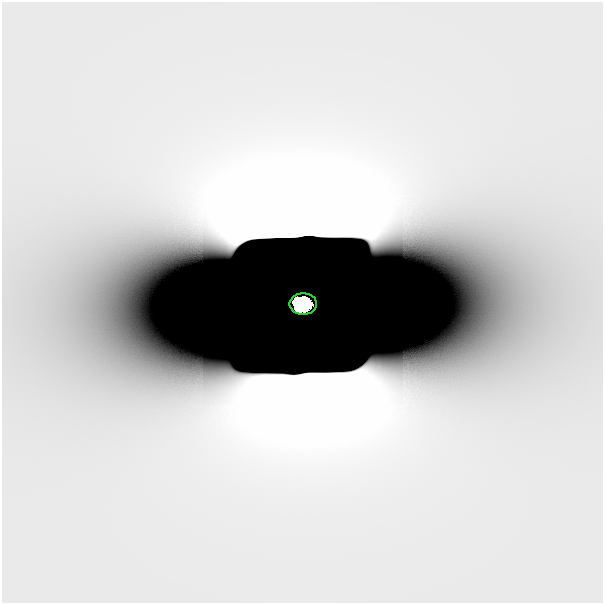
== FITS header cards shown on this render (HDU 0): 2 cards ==
NAXIS1  =                  601
NAXIS2  =                  601

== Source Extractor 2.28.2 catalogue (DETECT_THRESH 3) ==
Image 601 x 601 px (HDU 0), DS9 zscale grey, 1 PNG px = 1 image px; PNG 605 x 605 px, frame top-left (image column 1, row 601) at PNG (2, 2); each listed source drawn as its Kron ellipse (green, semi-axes under 4 px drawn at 4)
Background 1.29e-13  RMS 9.3e-13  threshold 2.78e-12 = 3 sigma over >= 5 px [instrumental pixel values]
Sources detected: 3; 2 with non-positive FLUX_AUTO (blend fragments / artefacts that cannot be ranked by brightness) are neither listed nor drawn; the other 1 listed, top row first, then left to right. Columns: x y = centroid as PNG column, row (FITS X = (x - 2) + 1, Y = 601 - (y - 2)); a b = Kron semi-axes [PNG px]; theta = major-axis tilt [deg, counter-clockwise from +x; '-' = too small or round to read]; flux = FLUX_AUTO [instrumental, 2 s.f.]
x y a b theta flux
303 304 14 10 0 9.8
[2 non-positive-flux detections neither listed nor drawn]